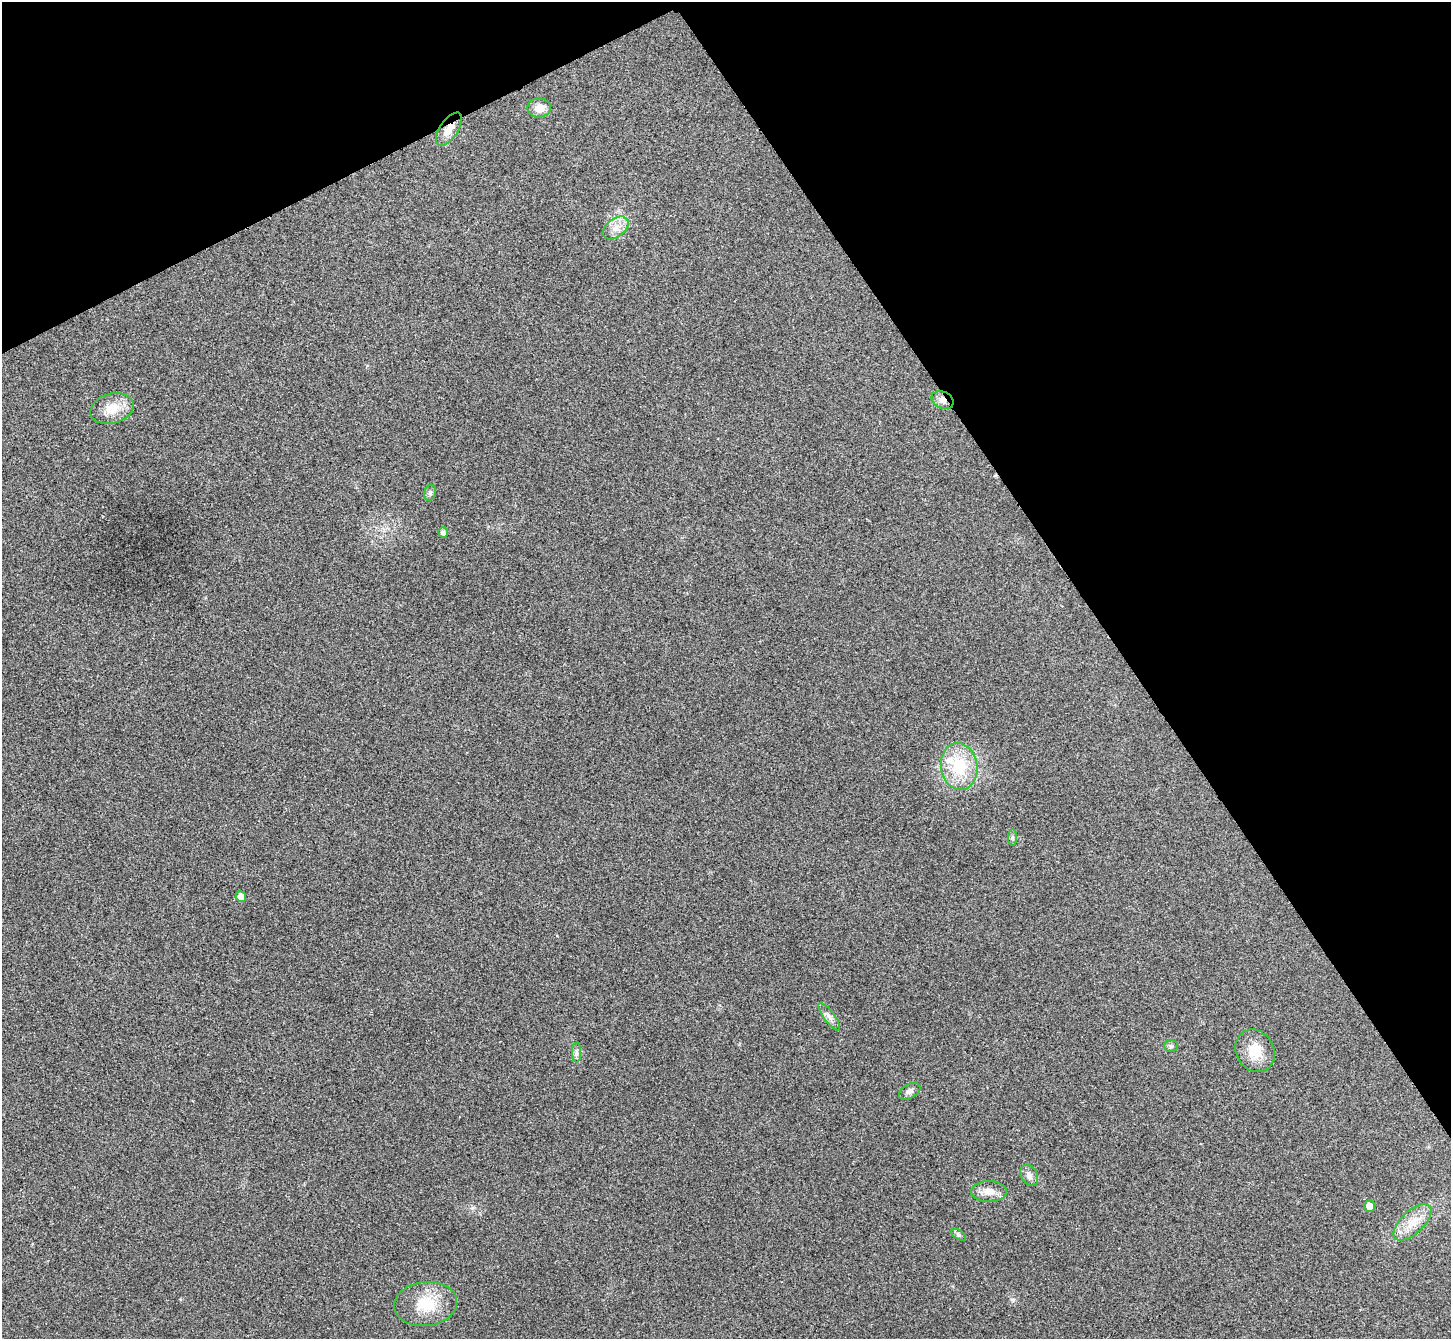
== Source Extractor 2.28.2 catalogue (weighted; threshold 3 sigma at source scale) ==
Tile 3 of 4 x 4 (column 3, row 1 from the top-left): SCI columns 2907-4355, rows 4172-5508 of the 5814 x 5806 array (HDU 1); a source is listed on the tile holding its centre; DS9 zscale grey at full resolution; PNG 1453 x 1341 px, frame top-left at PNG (2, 2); each listed source drawn as its Kron ellipse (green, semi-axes under 4 px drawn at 4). Shown black and unused: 29% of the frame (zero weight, under 3 of 4 exposures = <1% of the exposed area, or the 3 px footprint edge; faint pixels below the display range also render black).
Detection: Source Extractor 2.28.2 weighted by HDU 2 'WHT'; one run over the whole footprint, this tile lists its part. Background 0.0679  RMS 0.007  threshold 0.0314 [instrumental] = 3 sigma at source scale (4.5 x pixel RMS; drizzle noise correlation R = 1.50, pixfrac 1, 0.05/0.05 arcsec/px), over >= 5 px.
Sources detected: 22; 1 inside a brighter listed object's ellipse — not listed separately; the other 21 listed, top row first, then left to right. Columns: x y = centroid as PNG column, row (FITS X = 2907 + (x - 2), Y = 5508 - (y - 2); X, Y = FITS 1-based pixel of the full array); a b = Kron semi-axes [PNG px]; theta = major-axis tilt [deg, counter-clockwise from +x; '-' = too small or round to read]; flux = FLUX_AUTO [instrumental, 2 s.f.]
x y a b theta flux
539 108 12 9 1 6.9
449 129 19 9 55 8.6
616 228 15 9 37 6.7
943 400 11 8 -26 4
112 408 22 15 15 13
430 493 8 6 73 1.6
443 532 5 4 - 2.4
959 766 23 18 -81 31
1012 837 8 4 -90 1.4
241 897 5 5 - 6.3
829 1016 16 5 -54 3.5
1171 1046 7 6 - 1.6
1255 1051 22 18 -59 15
576 1052 10 4 -90 2.1
910 1091 12 7 32 2.7
1029 1175 11 8 -61 3.8
989 1192 18 10 -1 7.1
1369 1206 5 5 - 6.4
1412 1222 24 11 43 12
959 1235 8 4 -31 1.4
426 1304 31 22 6 24
Overlapping masked pixels (flux is a lower limit): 2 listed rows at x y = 449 129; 943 400